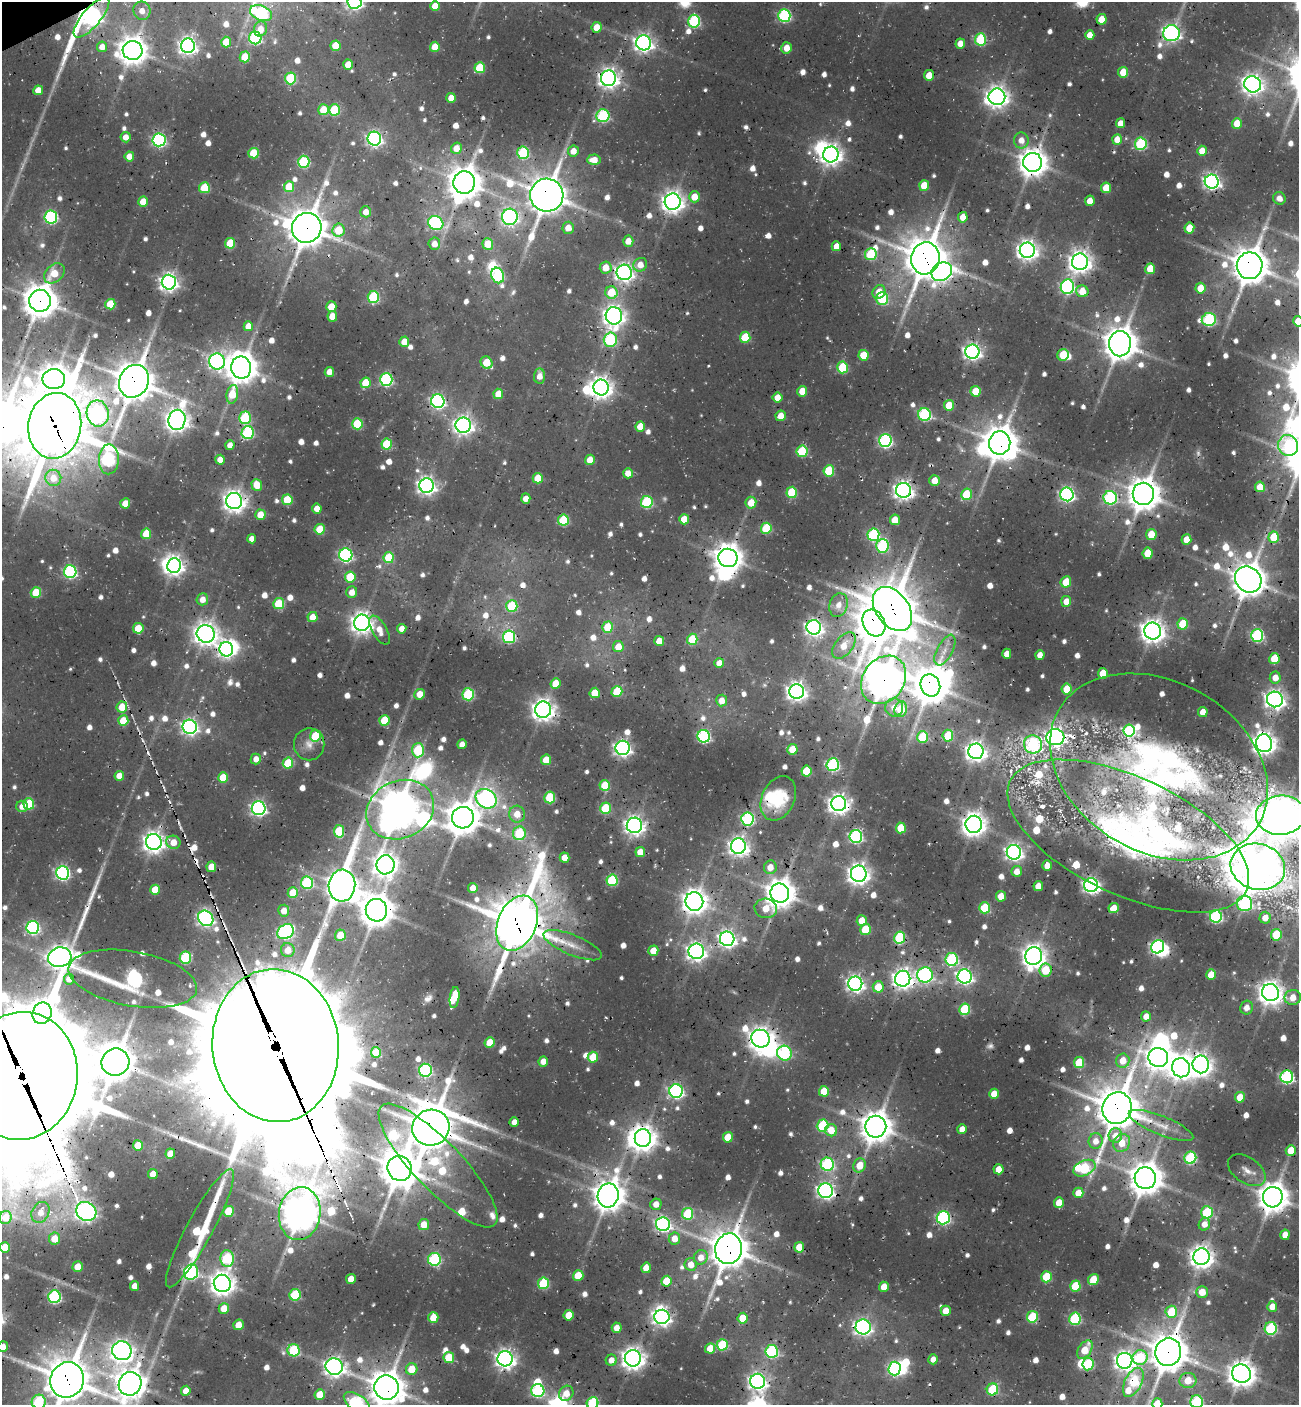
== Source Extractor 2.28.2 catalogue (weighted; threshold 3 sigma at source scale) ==
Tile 11 of 4 x 4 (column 3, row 3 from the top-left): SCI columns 2808-4104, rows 1472-2874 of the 5672 x 5741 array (HDU 1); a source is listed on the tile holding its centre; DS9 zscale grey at full resolution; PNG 1301 x 1407 px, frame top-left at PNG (2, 2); each listed source drawn as its Kron ellipse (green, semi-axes under 4 px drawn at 4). Shown black and unused: <1% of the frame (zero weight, under 3 of 4 exposures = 8% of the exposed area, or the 3 px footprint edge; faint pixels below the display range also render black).
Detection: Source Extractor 2.28.2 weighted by HDU 2 'WHT'; one run over the whole footprint, this tile lists its part. Background 0.0363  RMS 0.0049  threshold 0.0219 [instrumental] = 3 sigma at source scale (4.5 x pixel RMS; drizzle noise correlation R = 1.50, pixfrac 1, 0.0396/0.0396 arcsec/px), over >= 5 px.
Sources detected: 941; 25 too faint to see at this stretch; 25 inside a brighter object's white glare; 4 cosmic-ray / hot-pixel residue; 5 long thin detections or spike segments (spike, bleed or trail) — neither listed nor drawn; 27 inside a brighter listed object's ellipse — not listed separately; of the other 855, all 500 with FLUX_AUTO >= 5.37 (the completeness limit of this list) listed and drawn (355 fainter detections not listed), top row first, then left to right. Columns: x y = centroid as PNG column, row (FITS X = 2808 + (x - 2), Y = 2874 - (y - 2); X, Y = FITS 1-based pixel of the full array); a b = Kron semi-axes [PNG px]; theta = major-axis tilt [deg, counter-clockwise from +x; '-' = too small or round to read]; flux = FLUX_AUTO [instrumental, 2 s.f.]
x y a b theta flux
355 2 7 7 - 190
435 6 5 5 - 10
142 11 9 8 - 6.6
261 13 11 7 -22 82
784 15 6 6 - 89
91 17 25 9 50 350
1102 19 5 5 - 11
694 21 6 6 - 68
597 27 5 5 - 11
261 29 7 6 - 7.7
1171 33 8 8 - 260
1090 35 5 4 - 7.1
255 38 6 6 - 82
980 39 6 5 - 52
226 42 5 5 - 16
644 43 7 7 - 310
960 44 5 4 - 6.6
188 46 7 7 - 290
335 46 5 5 - 13
102 47 5 5 - 6.1
435 47 5 5 - 13
787 48 5 5 - 9
132 50 10 9 - 770
245 57 5 5 - 19
348 65 5 5 - 9.8
480 68 5 5 - 28
1123 72 5 5 - 13
929 75 5 5 - 10
290 78 6 5 - 42
609 78 8 7 - 390
1253 84 8 8 - 410
38 90 5 5 - 7.9
997 97 8 8 - 500
451 98 5 5 - 8.7
323 110 5 5 - 15
334 110 5 5 - 32
603 116 6 6 - 77
1120 123 5 4 - 7.5
1237 123 5 5 - 11
126 137 5 5 - 6.1
374 139 7 6 - 180
1117 139 5 5 - 7.6
159 140 6 6 - 140
1021 140 8 7 - 6.2
1141 144 6 6 - 70
456 148 6 5 - 8
573 151 6 5 - 6.5
1202 151 5 5 - 8.3
254 153 5 5 - 23
523 153 6 6 - 58
831 154 8 7 - 450
129 156 5 4 - 7.4
594 160 7 5 3 8.2
304 162 6 6 - 56
1033 162 9 9 - 880
1212 182 7 7 - 220
464 183 11 11 - 1100
924 185 5 5 - 16
289 187 5 5 - 18
204 188 5 5 - 26
1106 188 5 5 - 15
547 195 17 16 - 1600
694 197 6 5 - 10
1279 198 6 6 - 5.6
1090 201 5 5 - 7.8
143 202 5 5 - 10
673 202 8 8 - 500
366 212 5 5 - 6.1
51 217 6 6 - 100
510 217 8 8 - 180
963 217 5 4 - 8
436 223 8 6 -25 110
307 228 15 14 - 1600
568 228 6 5 - 7.8
1189 228 5 5 - 13
339 230 6 6 - 20
628 241 5 5 - 7.2
230 243 5 5 - 24
434 244 6 6 - 6.2
488 244 6 5 - 15
836 246 5 4 - 6.4
1027 250 7 7 - 420
871 254 6 6 - 39
925 258 16 14 81 1900
1080 262 8 8 - 520
640 265 7 6 - 7.5
1250 266 13 13 - 1400
606 268 6 6 - 9.8
1150 269 5 5 - 15
624 272 7 7 - 330
942 272 11 9 33 280
54 273 12 8 43 12
498 275 8 6 -70 67
169 282 7 7 - 300
1067 287 7 6 - 130
1200 288 5 5 - 12
1082 291 6 6 - 11
611 292 6 6 - 23
879 292 7 6 - 8.3
373 297 6 5 - 50
882 299 6 6 - 46
40 301 11 10 - 1100
110 304 5 5 - 20
331 307 5 5 - 12
332 316 5 5 - 9.9
614 316 8 8 - 450
1209 320 7 6 - 84
1298 321 5 5 - 9.4
248 326 5 5 - 8.6
745 337 5 5 - 25
610 340 7 6 - 69
404 342 5 5 - 7.2
1120 344 12 11 - 1200
972 352 7 7 - 270
863 355 5 5 - 17
1063 355 6 5 - 28
217 362 8 8 - 230
487 363 6 5 - 17
241 367 11 10 - 1000
843 367 6 5 - 37
329 372 5 4 - 6.4
539 376 7 5 88 6.3
54 379 11 10 - 900
386 379 6 6 - 90
134 381 17 14 60 1700
366 383 5 5 - 18
601 387 8 7 - 510
802 391 5 5 - 13
976 391 5 5 - 18
232 394 9 5 80 18
498 394 5 5 - 12
777 397 5 5 - 8.4
438 401 7 6 - 160
949 405 5 5 - 15
98 413 13 11 -80 130
924 414 6 6 - 86
781 416 5 5 - 8.5
245 418 6 6 - 47
177 420 10 8 76 570
357 424 5 5 - 32
463 425 7 7 - 340
55 426 33 26 81 3700
640 426 5 5 - 11
248 433 6 6 - 76
885 441 6 6 - 120
1000 443 12 10 83 1300
387 444 5 5 - 28
230 445 5 4 - 5.4
1288 445 10 10 - 42
802 451 5 5 - 36
109 459 15 10 89 95
220 460 5 4 - 7.9
590 460 5 5 - 8.6
829 471 5 5 - 29
628 473 5 5 - 6.8
53 478 8 8 - 7.5
538 478 5 5 - 17
934 480 5 5 - 8.4
257 485 6 5 - 11
427 486 7 7 - 300
1260 487 5 5 - 12
904 490 7 7 - 350
792 492 5 5 - 31
966 494 6 5 - 26
1067 494 7 6 - 160
1143 494 11 10 - 1100
1110 498 7 6 - 93
526 499 5 4 - 6
287 500 5 5 - 23
234 501 8 8 - 470
647 502 6 5 - 61
125 503 5 5 - 8.5
751 503 6 5 - 12
317 509 5 4 - 7.8
260 515 5 5 - 11
684 519 5 5 - 14
563 520 6 5 - 38
895 520 5 5 - 11
766 528 5 5 - 33
320 529 5 5 - 20
146 534 5 5 - 19
1151 534 5 5 - 15
873 535 6 6 - 72
1274 537 5 5 - 20
252 539 5 4 - 5.9
1186 539 5 5 - 9.1
882 546 7 6 - 67
1148 553 5 5 - 16
346 555 6 6 - 130
389 558 5 5 - 22
728 558 9 9 - 840
174 566 7 6 - 380
70 572 6 6 - 99
350 577 5 5 - 23
1248 580 14 12 -43 1300
1066 582 6 5 - 13
352 592 6 5 - 6.3
36 593 5 5 - 23
202 599 6 5 - 6.5
1066 601 5 5 - 7.4
279 604 5 5 - 29
839 605 12 9 74 6.4
512 606 6 6 - 34
892 609 24 16 -53 2200
313 617 5 5 - 9.9
362 623 8 8 - 470
874 623 14 10 -62 1300
1183 624 5 5 - 26
608 627 5 5 - 20
814 627 7 7 - 290
138 628 5 5 - 18
402 629 5 4 - 6.2
379 630 16 7 -60 8
1153 631 8 8 - 590
206 634 9 8 - 550
1257 635 6 6 - 85
509 637 6 6 - 74
692 639 5 5 - 22
659 641 5 5 - 9.7
844 645 15 9 52 11
618 647 5 5 - 8.8
226 649 7 6 - 230
945 650 17 8 62 5.8
1007 654 5 4 - 6.6
1040 655 5 4 - 5.8
1274 659 5 5 - 20
719 663 5 5 - 7.2
1103 673 5 5 - 15
1275 678 6 5 - 7.2
883 680 26 20 54 1400
556 684 5 5 - 13
930 685 11 9 -67 1300
1067 689 5 5 - 16
617 691 5 5 - 28
797 691 7 7 - 370
595 693 5 5 - 15
420 694 5 5 - 9.2
468 694 6 6 - 60
1275 699 8 7 - 360
722 701 6 5 - 6.5
122 707 5 5 - 14
894 707 9 9 - 7.4
901 709 8 6 72 22
543 710 8 8 - 510
1203 712 5 4 - 8.2
384 720 5 5 - 22
123 721 5 5 - 14
190 727 7 7 - 230
1129 731 6 5 - 63
315 736 6 5 - 27
704 736 6 6 - 97
948 736 6 5 - 22
923 737 6 5 - 37
1055 737 9 8 - 280
1264 743 9 8 - 570
309 744 16 15 - 7.3
462 744 5 4 - 5.4
1033 744 9 9 - 82
623 748 7 7 - 240
792 749 5 5 - 12
418 750 7 6 - 42
976 751 7 7 - 420
256 759 5 5 - 5.7
546 760 5 5 - 13
288 763 5 5 - 23
833 765 6 6 - 95
1159 767 115 85 -29 280
806 771 5 5 - 25
119 776 5 4 - 7.4
223 778 5 5 - 18
605 786 5 5 - 24
550 797 6 5 - 33
778 798 23 16 65 28
486 799 11 9 -34 230
29 804 5 5 - 28
839 804 7 7 - 430
22 806 6 5 - 5.4
259 808 7 7 - 190
605 808 6 5 - 31
400 810 35 28 25 1800
517 814 8 8 - 8.7
1281 815 25 19 4 820
463 818 11 11 - 1200
747 819 6 6 - 93
974 824 8 8 - 590
634 825 7 7 - 340
901 828 5 5 - 18
339 831 6 5 - 35
519 833 7 6 - 34
856 836 6 6 - 110
1128 836 130 59 -25 210
154 842 8 8 - 450
173 842 7 6 - 8.4
738 846 7 7 - 350
640 852 5 5 - 8.7
1014 852 7 7 - 260
565 858 5 5 - 7.2
385 865 9 9 - 530
1047 866 5 4 - 6.9
211 867 5 5 - 11
770 867 7 6 - 6.6
1258 867 27 23 -15 760
1017 871 5 5 - 6.3
63 873 6 6 - 150
859 874 8 8 - 440
612 880 6 5 - 42
307 883 6 6 - 63
1091 885 7 7 - 240
342 886 16 13 84 1100
1038 886 5 4 - 9.2
473 888 5 4 - 5.9
155 890 5 5 - 14
293 893 5 5 - 16
780 893 9 9 - 940
1001 896 5 5 - 9
694 901 9 9 - 710
1244 903 8 7 - 110
766 908 11 9 -13 11
985 908 5 5 - 32
1114 908 5 5 - 9.2
376 910 11 10 - 1100
284 911 6 5 - 5.9
1216 916 6 6 - 92
206 918 8 7 - 230
1265 918 6 5 - 7.1
862 921 5 5 - 10
517 923 29 19 67 2600
33 927 6 6 - 110
865 930 5 5 - 22
286 932 9 7 32 120
340 935 6 5 - 13
1276 935 6 5 - 30
900 937 6 5 - 55
727 939 7 7 - 280
573 945 31 10 -22 9.8
1158 947 7 6 - 140
288 950 7 7 - 9
653 951 5 5 - 9.8
696 951 8 7 - 340
1034 956 9 8 - 580
60 957 12 10 13 630
185 957 6 6 - 52
952 959 6 6 - 75
1046 970 6 6 - 25
925 975 8 7 - 150
1211 975 5 5 - 11
965 976 7 7 - 210
69 979 5 5 - 6.2
133 979 65 27 -10 170
903 979 8 7 - 400
855 984 7 7 - 250
878 987 6 5 - 14
1270 993 9 8 - 630
455 997 10 4 81 14
1293 997 8 7 - 8.6
1246 1007 7 6 - 5.7
965 1009 6 5 - 39
42 1013 11 9 71 580
1146 1016 5 5 - 6.5
761 1039 9 8 - 590
490 1042 5 5 - 15
276 1046 76 63 -85 26000
376 1052 5 5 - 13
784 1053 7 7 - 79
593 1057 5 5 - 18
1158 1057 10 9 - 690
543 1061 5 5 - 6
1123 1061 7 6 - 10
115 1062 14 13 - 1500
1079 1063 5 5 - 26
1201 1064 9 8 - 450
1181 1068 9 9 - 660
425 1070 6 6 - 92
21 1076 64 56 81 17000
1287 1077 6 6 - 110
676 1091 7 6 - 170
824 1091 5 5 - 17
994 1094 5 5 - 12
1240 1097 5 5 - 12
1117 1108 16 14 72 2000
514 1122 5 4 - 5.4
1161 1125 34 9 -22 11
822 1126 6 5 - 48
876 1127 11 10 - 1000
431 1128 19 18 - 2100
962 1129 5 4 - 6.8
831 1130 6 6 - 11
1115 1136 7 7 - 7.1
728 1137 5 5 - 16
643 1138 9 8 - 730
1096 1141 8 7 - 5.8
1122 1143 9 8 - 11
138 1146 5 5 - 17
1291 1150 5 5 - 12
170 1154 5 5 - 9.6
1190 1158 6 6 - 64
827 1164 7 6 - 100
438 1165 82 24 -46 89
860 1165 7 6 - 12
400 1168 13 12 - 1600
1084 1168 12 7 23 53
999 1169 5 5 - 8.6
1247 1170 21 12 -34 6.8
153 1174 5 5 - 7.7
1145 1178 11 10 - 1200
826 1191 7 7 - 240
1078 1193 5 5 - 9.8
608 1195 12 10 79 1000
1273 1197 10 10 - 1000
1059 1203 5 5 - 11
656 1204 6 5 - 5.5
86 1211 10 9 - 330
229 1211 5 5 - 21
40 1212 11 8 63 7.7
1207 1212 6 5 - 47
300 1214 27 21 81 1300
688 1214 6 5 - 41
5 1217 7 6 - 8.1
943 1218 6 6 - 110
663 1224 7 7 - 160
1204 1224 6 5 - 5.9
424 1225 5 5 - 11
200 1228 67 13 61 54
1285 1235 5 5 - 7.1
674 1238 6 6 - 7.8
54 1239 6 5 - 11
5 1247 5 5 - 12
799 1247 5 5 - 13
728 1249 15 13 76 1600
701 1257 7 6 - 6.9
1202 1257 8 8 - 540
227 1259 8 6 -88 57
434 1259 6 6 - 77
691 1264 6 6 - 7.2
78 1267 5 5 - 10
646 1268 5 5 - 9.4
191 1272 8 7 - 120
578 1276 5 5 - 19
1046 1277 5 5 - 27
351 1279 5 5 - 8.3
1093 1280 6 5 - 18
666 1281 5 5 - 16
222 1283 8 8 - 630
543 1283 6 5 - 41
135 1286 5 4 - 5.8
1075 1286 5 5 - 25
884 1287 5 5 - 8.8
1202 1292 6 5 - 10
295 1295 6 5 - 44
54 1297 6 6 - 91
1272 1307 5 5 - 7.7
224 1308 5 5 - 9.7
946 1311 5 5 - 10
1171 1312 6 6 - 24
569 1315 5 5 - 15
433 1317 5 5 - 12
662 1317 7 7 - 280
1032 1317 6 5 - 37
743 1318 5 5 - 14
1075 1319 6 5 - 62
239 1325 5 5 - 9.4
863 1327 7 7 - 200
617 1328 5 5 - 7
1271 1328 6 6 - 69
722 1345 6 5 - 40
3 1347 5 5 - 5.6
710 1348 5 5 - 9.7
294 1350 6 6 - 43
1085 1350 10 6 58 16
122 1351 10 9 - 460
772 1351 6 6 - 86
1168 1352 14 12 75 1700
449 1357 5 5 - 23
633 1358 8 8 - 530
1140 1358 7 7 - 40
505 1359 7 7 - 350
933 1359 5 5 - 5.5
611 1360 6 5 - 6.2
1125 1361 8 7 - 350
1088 1364 6 5 - 43
334 1367 8 8 - 350
412 1369 6 5 - 14
895 1369 7 6 - 120
1241 1374 9 9 - 800
67 1380 18 16 67 2100
1188 1380 8 7 - 12
758 1381 7 7 - 290
1133 1382 16 8 63 54
130 1384 12 11 - 980
386 1388 12 12 - 1300
992 1389 6 5 - 44
186 1391 5 5 - 7.5
538 1391 7 6 - 80
566 1393 8 7 - 7.5
320 1395 5 5 - 13
39 1402 7 7 - 46
1197 1402 6 6 - 75
357 1403 15 8 -35 85
593 1403 6 6 - 52
1157 1404 5 5 - 14
Overlapping masked pixels (flux is a lower limit): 76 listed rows (the first 20) at x y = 91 17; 597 27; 609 78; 1033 162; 464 183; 547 195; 307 228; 925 258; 1250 266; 942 272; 40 301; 386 379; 134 381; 55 426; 1000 443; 904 490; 234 501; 728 558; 1248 580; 892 609
Isophote crosses this tile's border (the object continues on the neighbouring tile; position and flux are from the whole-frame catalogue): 16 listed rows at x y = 355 2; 91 17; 1298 321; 55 426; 1281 815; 21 1076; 5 1247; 3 1347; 67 1380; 130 1384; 386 1388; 39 1402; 1197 1402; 357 1403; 593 1403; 1157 1404